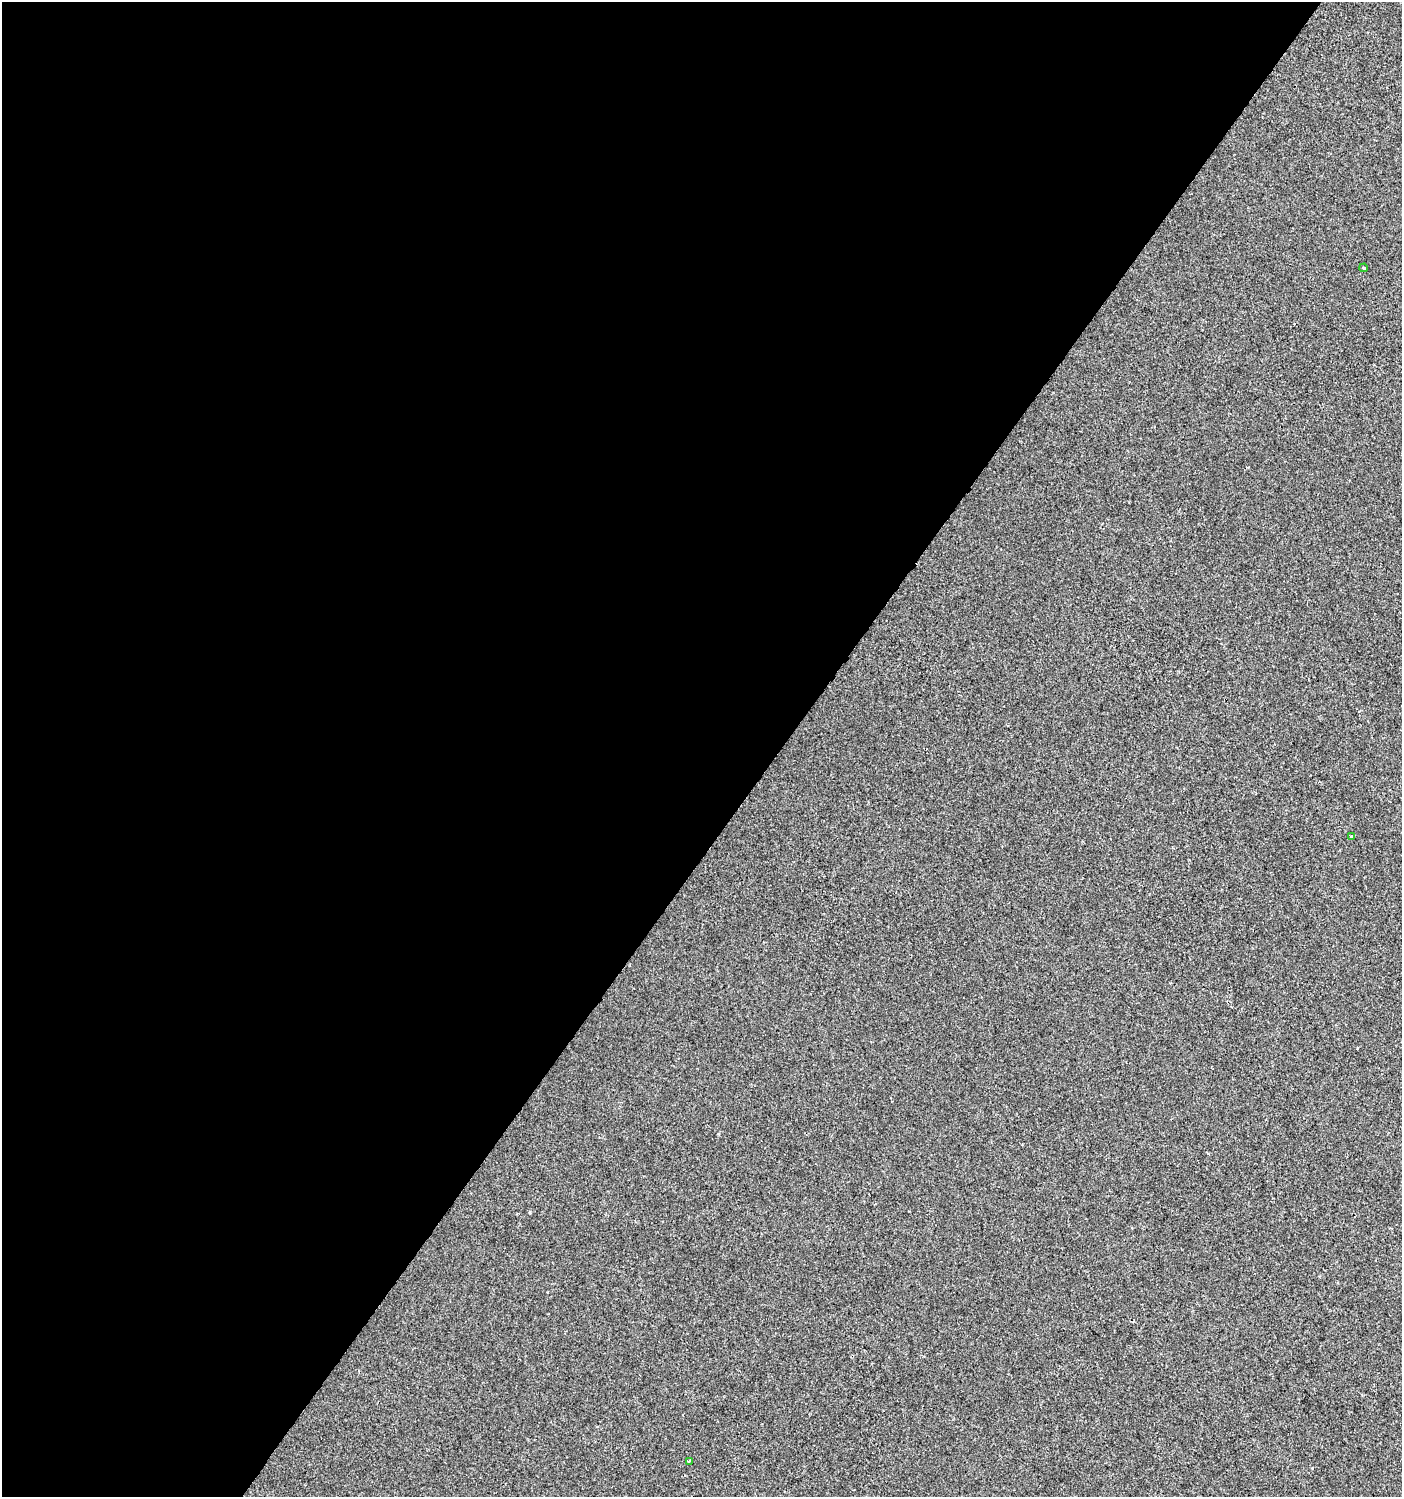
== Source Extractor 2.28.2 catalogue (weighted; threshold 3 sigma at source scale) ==
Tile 5 of 4 x 4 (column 1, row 2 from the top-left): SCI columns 243-1642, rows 2990-4484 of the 6017 x 5983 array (HDU 1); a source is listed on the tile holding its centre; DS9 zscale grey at full resolution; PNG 1404 x 1499 px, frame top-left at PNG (2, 2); each listed source drawn as its Kron ellipse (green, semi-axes under 4 px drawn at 4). Shown black and unused: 56% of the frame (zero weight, under 2 of 3 exposures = <1% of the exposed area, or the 3 px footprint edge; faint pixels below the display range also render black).
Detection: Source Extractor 2.28.2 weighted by HDU 2 'WHT'; one run over the whole footprint, this tile lists its part. Background 3.98e-04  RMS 0.0042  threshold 0.0188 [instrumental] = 3 sigma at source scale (4.5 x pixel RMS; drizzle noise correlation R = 1.50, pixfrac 1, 0.0396/0.0396 arcsec/px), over >= 5 px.
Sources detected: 3; all 3 listed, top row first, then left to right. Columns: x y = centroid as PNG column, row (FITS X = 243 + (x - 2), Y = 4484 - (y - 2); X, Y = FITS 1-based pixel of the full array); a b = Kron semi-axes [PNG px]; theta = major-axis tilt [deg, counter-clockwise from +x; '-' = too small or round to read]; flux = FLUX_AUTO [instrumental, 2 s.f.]
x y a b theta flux
1364 268 4 3 - 0.68
1352 836 3 3 - 1.3
689 1461 3 2 - 0.6